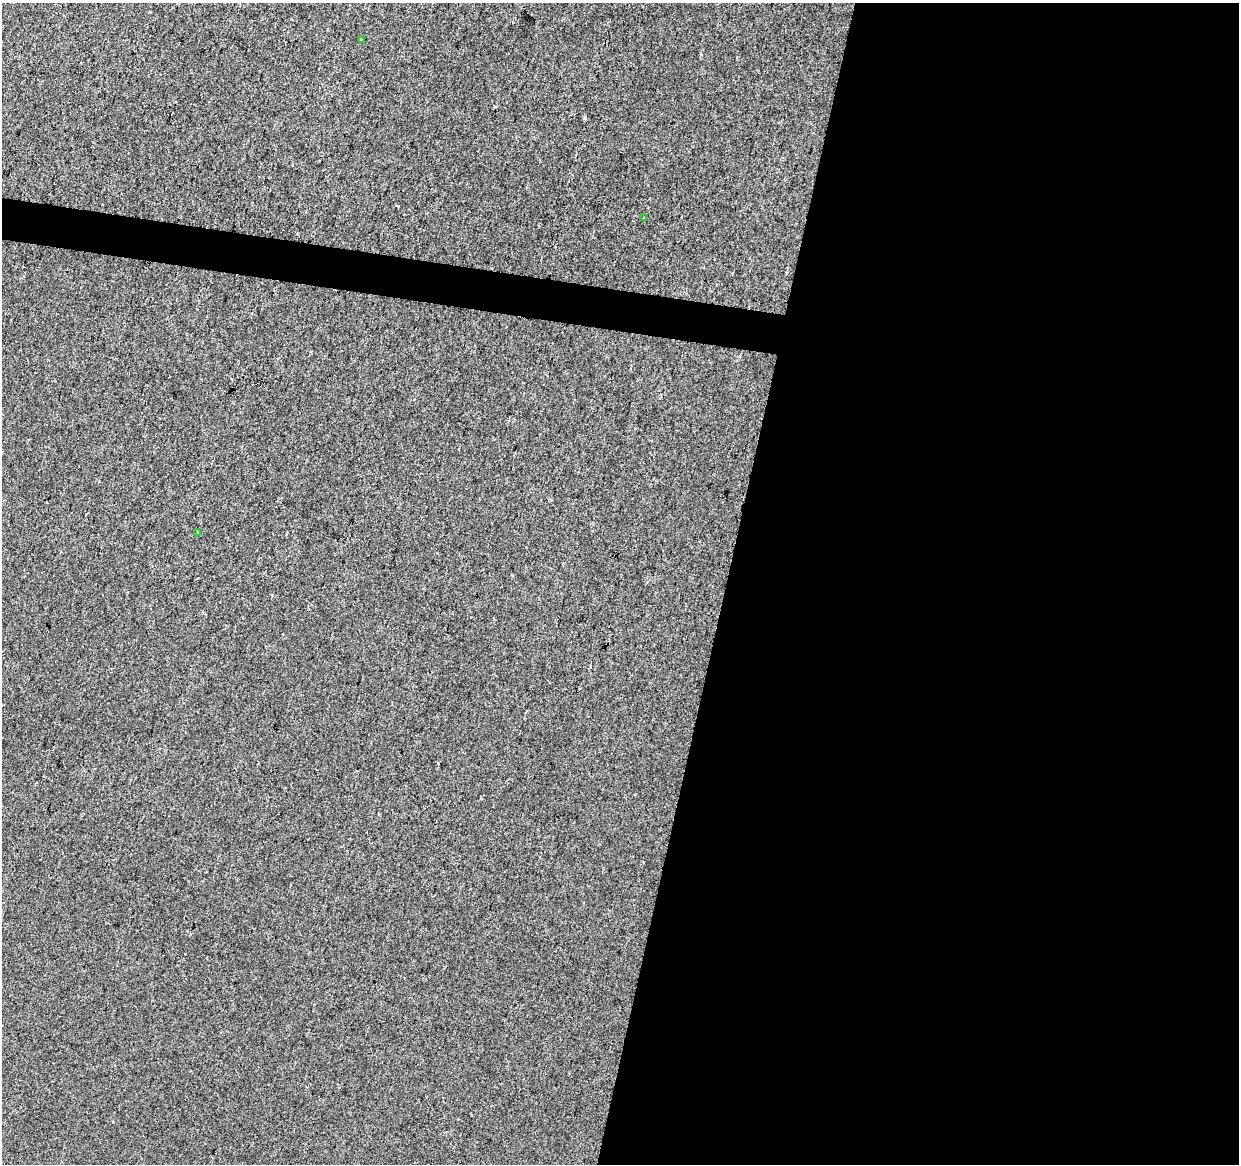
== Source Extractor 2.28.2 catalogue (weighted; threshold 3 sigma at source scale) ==
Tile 12 of 4 x 4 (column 4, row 3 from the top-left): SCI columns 3725-4961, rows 1448-2609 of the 4961 x 5162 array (HDU 1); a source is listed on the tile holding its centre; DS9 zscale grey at full resolution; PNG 1241 x 1166 px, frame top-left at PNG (2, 3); each listed source drawn as its Kron ellipse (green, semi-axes under 4 px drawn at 4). Shown black and unused: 44% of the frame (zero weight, under 2 of 3 exposures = <1% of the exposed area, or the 3 px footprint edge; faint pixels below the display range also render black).
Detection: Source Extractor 2.28.2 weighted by HDU 2 'WHT'; one run over the whole footprint, this tile lists its part. Background 0.0101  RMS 0.0057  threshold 0.0259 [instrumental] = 3 sigma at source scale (4.5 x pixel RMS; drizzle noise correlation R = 1.50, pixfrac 1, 0.0396/0.0396 arcsec/px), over >= 5 px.
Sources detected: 6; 3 cosmic-ray / hot-pixel residue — neither listed nor drawn; the other 3 listed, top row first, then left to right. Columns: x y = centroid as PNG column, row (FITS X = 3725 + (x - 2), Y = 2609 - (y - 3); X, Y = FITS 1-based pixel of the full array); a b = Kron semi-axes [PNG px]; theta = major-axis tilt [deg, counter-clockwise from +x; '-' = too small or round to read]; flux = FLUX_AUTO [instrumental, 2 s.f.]
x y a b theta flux
361 40 3 2 - 0.41
644 217 3 3 - 2.5
198 533 3 3 - 0.51